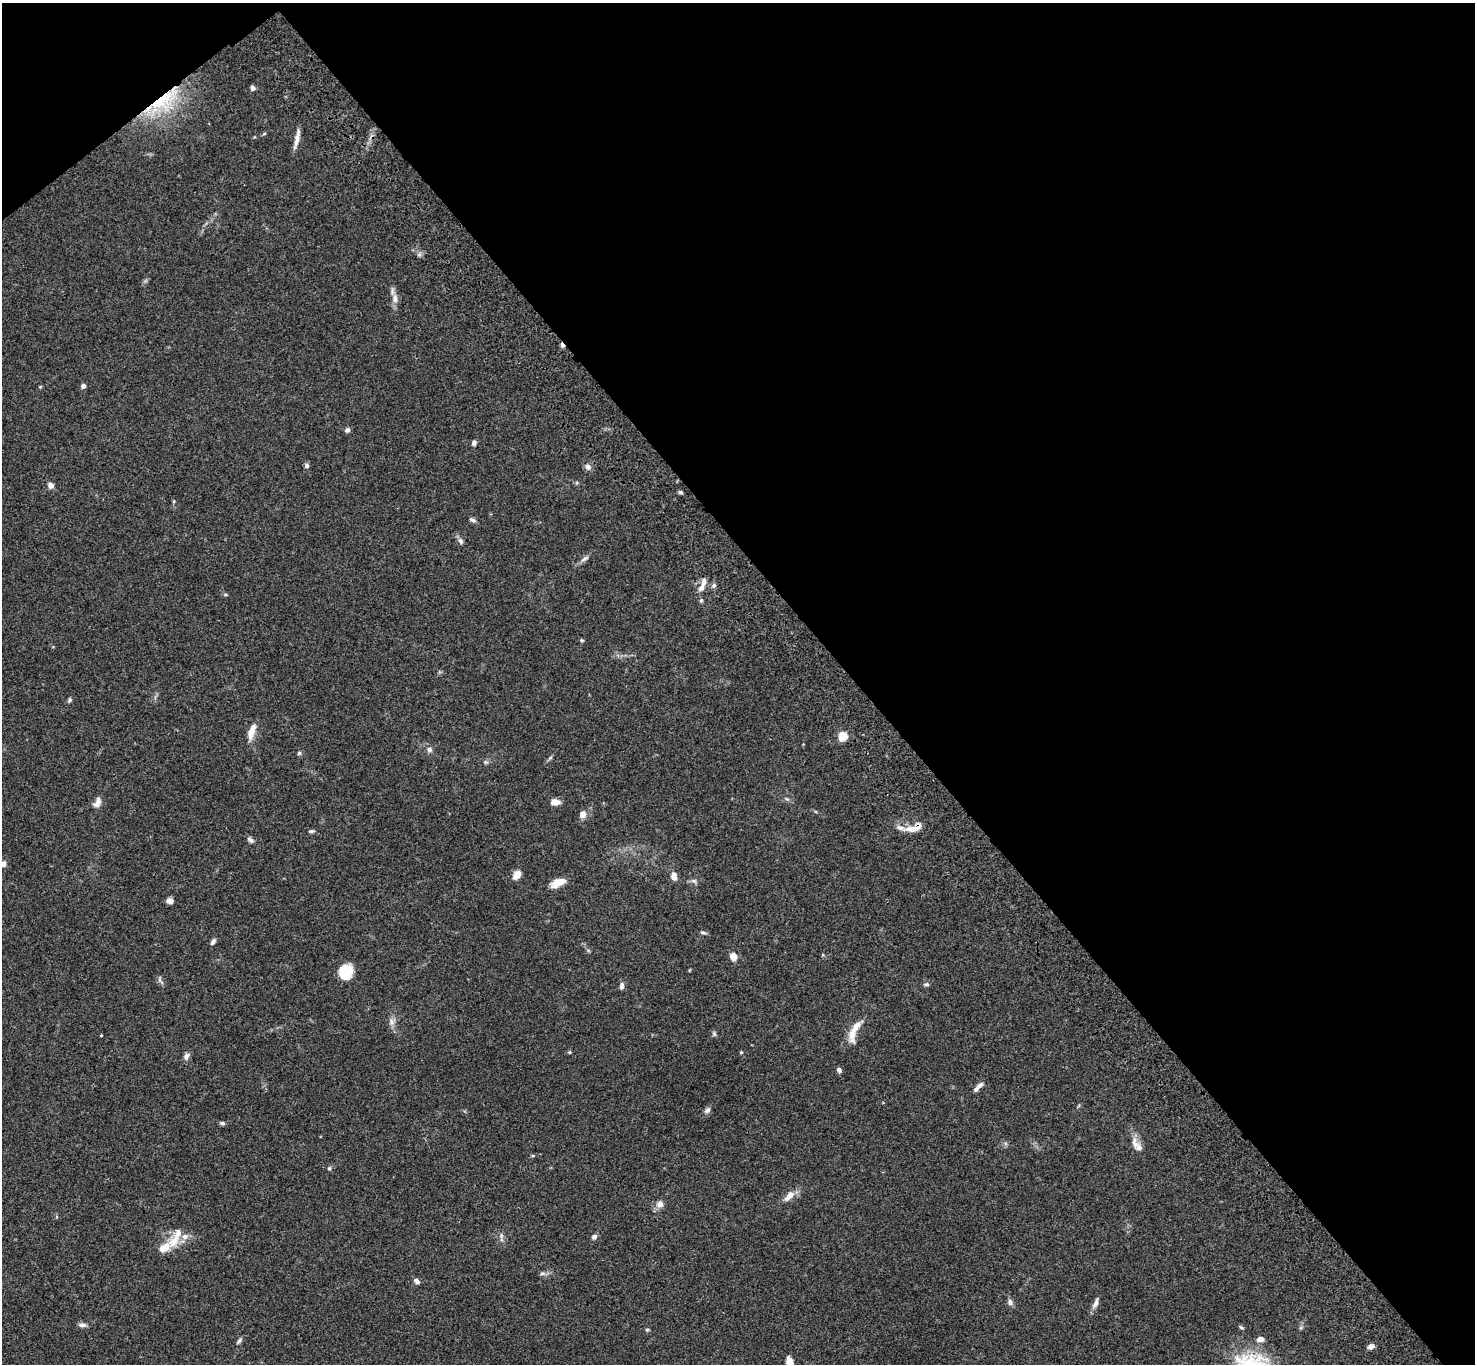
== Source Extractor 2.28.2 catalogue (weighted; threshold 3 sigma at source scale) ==
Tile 3 of 4 x 4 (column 3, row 1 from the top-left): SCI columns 3052-4524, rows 4470-5831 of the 6099 x 6072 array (HDU 1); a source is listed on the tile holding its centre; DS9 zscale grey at full resolution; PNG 1477 x 1366 px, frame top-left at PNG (2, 3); no overlay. Shown black and unused: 44% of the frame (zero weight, under 3 of 4 exposures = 6% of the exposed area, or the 3 px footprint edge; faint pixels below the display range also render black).
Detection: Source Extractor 2.28.2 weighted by HDU 2 'WHT'; one run over the whole footprint, this tile lists its part. Background 0.0586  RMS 0.0052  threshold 0.0236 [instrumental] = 3 sigma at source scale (4.5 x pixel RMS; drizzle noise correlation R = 1.50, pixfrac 1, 0.05/0.05 arcsec/px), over >= 5 px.
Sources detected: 81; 1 cosmic-ray / hot-pixel residue — not listed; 6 inside a brighter listed object's ellipse — not listed separately; the other 74 listed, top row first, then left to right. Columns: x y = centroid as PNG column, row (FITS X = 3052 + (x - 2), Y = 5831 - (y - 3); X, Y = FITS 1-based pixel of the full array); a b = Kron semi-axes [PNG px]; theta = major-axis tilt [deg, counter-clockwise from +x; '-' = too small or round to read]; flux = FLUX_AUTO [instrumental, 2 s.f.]
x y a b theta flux
252 88 6 5 - 1.5
164 100 50 22 39 35
264 134 6 3 20 0.52
297 139 25 5 77 3.8
395 298 14 7 -89 3.3
83 386 4 4 - 2.5
40 387 5 3 - 0.46
347 430 6 5 - 1.4
474 443 6 5 - 1.3
306 466 6 5 - 1.1
588 467 8 7 - 2
51 485 6 5 - 2.9
680 492 6 4 -17 0.86
174 501 5 3 - 0.51
473 520 10 4 -19 1.2
461 541 9 6 -59 1.6
585 558 13 5 33 1.8
714 585 6 5 - 1.1
702 588 13 8 49 3.5
701 600 6 4 68 0.82
582 640 5 4 - 0.62
70 700 7 5 69 0.88
251 731 19 8 76 5.3
842 736 5 5 - 24
429 749 7 7 - 1.6
299 753 5 4 - 0.89
555 802 9 6 1 3.9
97 803 14 8 64 2.8
582 814 8 7 - 3.1
913 828 20 8 18 6.7
312 831 7 4 6 0.84
250 840 9 5 -42 1.4
3 864 7 6 - 1.4
517 875 10 7 57 4.1
674 876 9 6 -79 4
694 881 8 6 -15 1.4
558 883 19 9 23 5.4
169 901 7 6 - 2.5
703 932 8 5 -14 1.1
213 942 8 5 58 1.4
733 956 9 7 -52 4.2
346 972 14 12 70 15
161 981 13 3 -45 1
926 984 8 4 4 0.99
622 986 9 5 84 1.8
392 1022 10 9 - 2.5
854 1031 35 10 67 8.1
714 1034 7 5 -88 0.95
101 1035 4 2 - 0.31
569 1052 5 5 - 0.56
741 1052 4 4 - 0.5
187 1056 11 6 62 1.8
839 1070 6 5 - 1.4
980 1085 10 6 35 1.7
707 1110 9 6 44 1.6
222 1123 8 4 -15 0.96
1134 1143 17 10 -74 4
533 1156 5 3 - 0.54
329 1168 6 5 - 0.86
789 1196 16 7 51 4.7
660 1204 10 9 - 2.7
501 1235 8 5 72 1.2
594 1237 6 5 - 1.7
174 1241 22 12 54 8.5
542 1273 8 4 9 1.2
417 1281 7 5 -38 1.8
1010 1302 8 7 - 1.6
1096 1303 18 6 66 2.3
82 1325 10 5 -4 2
647 1330 6 4 1 0.61
1260 1339 8 6 5 2.8
239 1341 9 4 48 1.2
1371 1346 6 5 - 2.6
789 1363 13 8 -88 5.2
Overlapping masked pixels (flux is a lower limit): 2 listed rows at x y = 164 100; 913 828
Isophote crosses this tile's border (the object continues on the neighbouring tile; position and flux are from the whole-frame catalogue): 2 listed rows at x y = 3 864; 789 1363